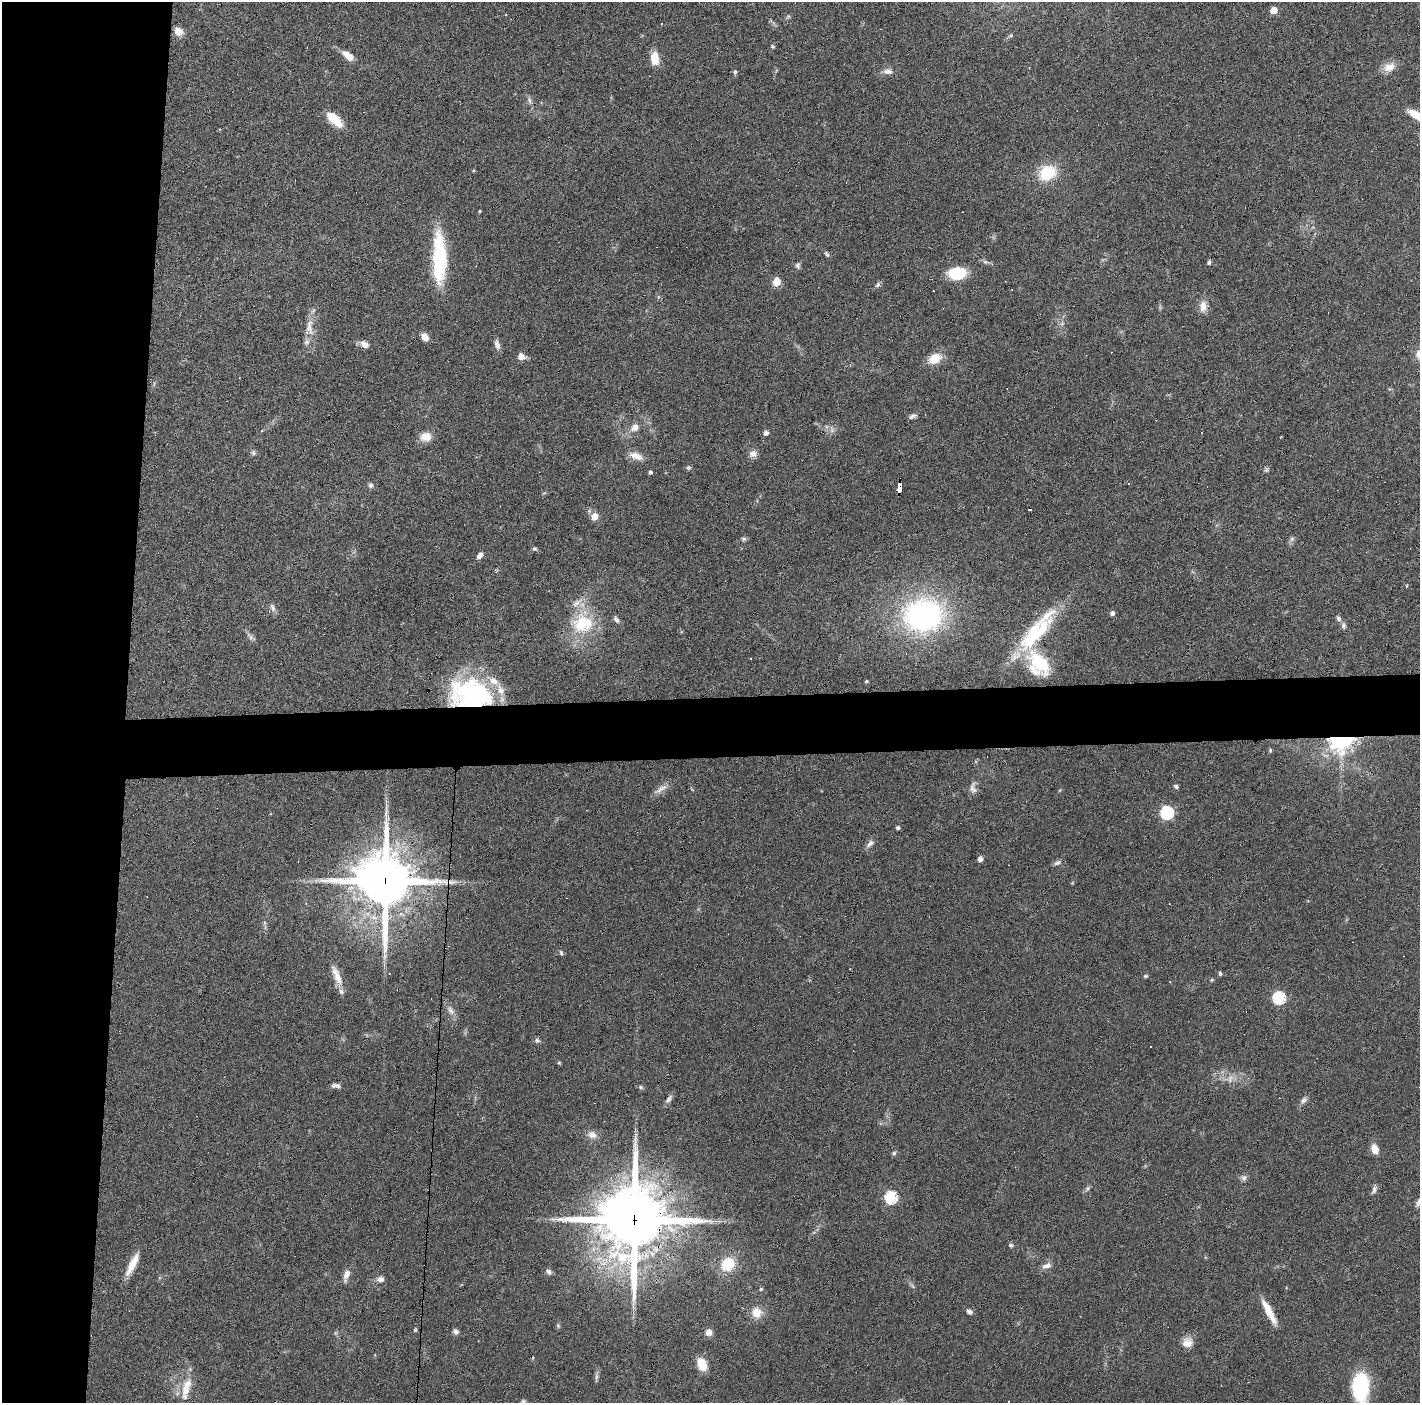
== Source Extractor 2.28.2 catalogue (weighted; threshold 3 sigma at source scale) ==
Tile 4 of 3 x 3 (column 1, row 2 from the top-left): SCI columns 1-1418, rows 1439-2839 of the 4254 x 4279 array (HDU 1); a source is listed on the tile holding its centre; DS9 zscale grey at full resolution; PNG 1422 x 1405 px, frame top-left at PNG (2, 2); no overlay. Shown black and unused: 13% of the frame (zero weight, under 3 of 6 exposures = <1% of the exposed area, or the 3 px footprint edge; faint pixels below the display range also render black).
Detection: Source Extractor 2.28.2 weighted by HDU 2 'WHT'; one run over the whole footprint, this tile lists its part. Background 0.0399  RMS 0.004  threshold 0.0164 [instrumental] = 3 sigma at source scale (4.09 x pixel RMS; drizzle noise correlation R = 1.36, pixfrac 0.8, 0.05/0.05 arcsec/px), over >= 5 px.
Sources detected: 151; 6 too faint to see at this stretch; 1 inside a brighter object's white glare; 20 cosmic-ray / hot-pixel residue — not listed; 8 inside a brighter listed object's ellipse — not listed separately; the other 116 listed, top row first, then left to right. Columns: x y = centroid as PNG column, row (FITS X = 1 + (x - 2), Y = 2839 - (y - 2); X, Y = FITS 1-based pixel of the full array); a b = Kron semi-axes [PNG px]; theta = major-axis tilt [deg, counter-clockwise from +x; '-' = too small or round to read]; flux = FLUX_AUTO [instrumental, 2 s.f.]
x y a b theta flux
1273 10 5 5 - 7.6
506 15 3 3 - 0.7
178 31 10 8 -45 3.5
1011 35 6 4 18 0.52
772 46 5 4 - 0.51
348 56 16 8 -37 4
654 58 14 8 -85 6
1389 67 17 11 25 3.9
888 71 13 7 -6 2.1
735 72 6 5 - 0.7
529 100 11 5 -76 1.2
1418 116 25 7 -32 8.5
334 119 18 8 -42 8.6
1047 173 17 14 29 15
479 211 3 3 - 0.41
440 252 54 14 -85 27
827 254 9 5 -53 0.75
985 262 8 5 -20 0.95
1209 262 5 5 - 0.77
798 265 8 6 -80 0.9
957 273 16 10 2 15
776 282 5 5 - 13
878 285 8 5 50 0.91
933 291 3 3 - 0.85
1203 307 15 9 -89 3.4
1062 323 6 6 - 0.94
309 327 27 10 -85 5.3
425 337 8 6 -54 2.9
364 344 11 7 -32 2.3
497 344 13 6 -73 1.8
521 356 6 6 - 3.5
935 358 14 10 28 7
912 416 10 6 28 1.1
635 427 12 9 41 3
832 430 7 6 - 1.3
262 431 4 3 - 0.31
766 433 5 4 - 1.7
426 437 15 11 4 3.9
253 453 7 6 - 0.83
753 454 10 9 - 2
636 456 19 9 -19 3.6
688 468 6 5 - 0.81
1266 470 8 5 83 0.68
650 472 4 3 - 0.86
370 485 7 6 - 0.96
899 488 9 4 85 85
594 516 5 5 - 6.7
744 539 7 5 -29 0.71
535 549 6 5 - 0.63
480 555 7 5 43 1.9
1407 586 4 3 - 0.45
273 607 11 6 -70 1.4
1112 613 5 4 - 1.4
923 615 36 29 7 89
616 619 10 6 -55 1.2
1339 619 8 6 -48 1
582 624 33 26 66 20
1343 626 9 6 -85 1.1
1036 632 69 21 49 28
1038 664 56 24 -55 26
866 681 4 3 - 0.53
471 694 47 30 -7 56
1341 739 11 9 16 170
1270 750 6 4 73 0.52
1176 786 5 4 - 0.93
973 788 17 8 -83 1.9
661 789 22 7 33 2.7
1167 812 6 6 - 56
898 827 5 4 - 0.73
870 844 13 6 43 1.7
980 859 4 4 - 2.2
1057 863 10 6 14 1.2
385 881 19 17 -85 2400
264 923 7 4 -88 0.68
561 953 7 5 -61 0.7
1220 974 5 4 - 0.61
337 976 29 8 -67 4.5
1145 976 6 4 15 0.53
1212 980 5 4 - 0.41
1279 998 6 6 - 48
450 1010 16 8 -57 2.3
537 1040 7 6 - 0.89
559 1063 5 4 - 0.43
336 1086 11 5 -4 1.4
641 1087 6 5 - 0.66
669 1099 14 5 67 1.3
1304 1100 11 7 43 1.4
592 1135 12 9 -20 2.7
1375 1149 10 7 -68 4
894 1153 5 5 - 0.7
1244 1178 9 8 - 1.3
1087 1189 9 5 52 0.89
1374 1190 11 5 64 1.2
891 1197 6 6 - 46
634 1220 23 21 84 3200
1011 1245 6 5 - 0.7
132 1264 28 7 63 6.4
728 1264 14 11 46 11
1047 1266 14 7 17 2.2
549 1272 8 6 -37 1.1
346 1275 17 7 70 2.7
380 1279 9 7 5 1.8
761 1289 5 5 - 0.47
757 1312 13 13 - 4.9
969 1312 8 6 -28 1.2
1269 1312 31 7 -62 6.6
558 1326 7 4 -47 0.54
415 1330 5 4 - 0.55
456 1332 7 6 - 1.3
709 1332 7 7 - 2.3
1187 1343 12 11 - 3.6
702 1365 11 7 -65 9.2
596 1377 11 4 85 1
1360 1387 27 16 90 27
186 1388 27 10 73 6.8
1009 1401 3 3 - 1.6
Overlapping masked pixels (flux is a lower limit): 5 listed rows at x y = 899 488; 471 694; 1341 739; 385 881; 634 1220
Isophote crosses this tile's border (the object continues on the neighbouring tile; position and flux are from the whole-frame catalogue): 3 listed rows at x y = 1418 116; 1360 1387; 1009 1401